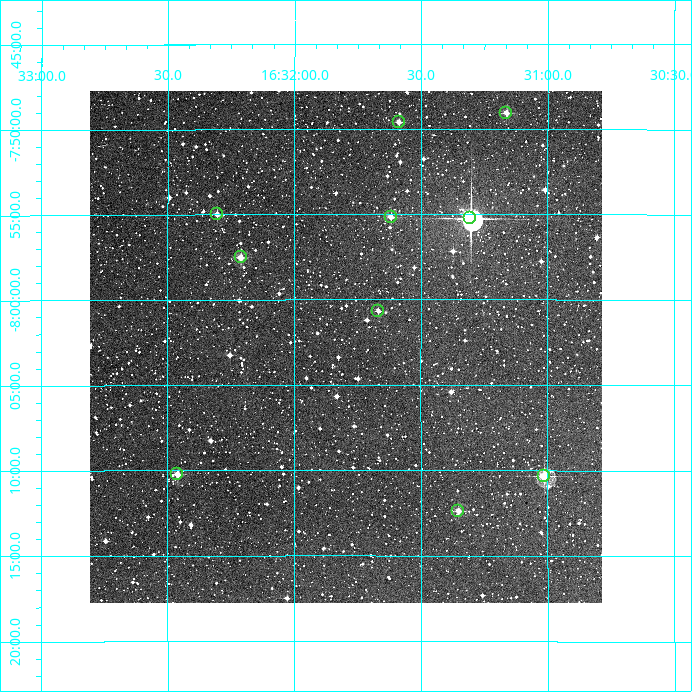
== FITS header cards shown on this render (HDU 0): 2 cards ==
NAXIS1  =                  512
NAXIS2  =                  512

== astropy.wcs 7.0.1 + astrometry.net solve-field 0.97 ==
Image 512 x 512 px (HDU 0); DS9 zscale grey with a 90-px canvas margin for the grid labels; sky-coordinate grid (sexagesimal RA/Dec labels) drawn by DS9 from the SOLVED WCS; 10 Tycho-2 reference stars matched to detected sources circled (green)
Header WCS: RA---TAN/DEC--TAN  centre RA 16:31:48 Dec -08:03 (247.95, -8.05 deg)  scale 3.52 arcsec/px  FOV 30.0' x 30.0'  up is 0 deg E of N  parity normal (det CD < 0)
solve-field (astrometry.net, Tycho-2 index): VERIFIED the header's WCS against the Tycho-2 star catalogue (verified at 2 index scales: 7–10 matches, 0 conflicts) and refined it, rather than solving blind
Solved WCS: RA---TAN-SIP/DEC--TAN-SIP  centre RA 16:31:48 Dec -08:03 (247.95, -8.05 deg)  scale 3.52 arcsec/px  FOV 30.0' x 30.0'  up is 0 deg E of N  parity normal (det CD < 0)
The solver's refit moves the header's centre by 1.8 arcsec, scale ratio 1.001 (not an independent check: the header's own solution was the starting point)
Tycho-2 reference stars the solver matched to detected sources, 10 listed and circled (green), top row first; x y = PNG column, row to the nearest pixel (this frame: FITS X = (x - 90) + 1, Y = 512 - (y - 91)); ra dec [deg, ICRS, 3 dp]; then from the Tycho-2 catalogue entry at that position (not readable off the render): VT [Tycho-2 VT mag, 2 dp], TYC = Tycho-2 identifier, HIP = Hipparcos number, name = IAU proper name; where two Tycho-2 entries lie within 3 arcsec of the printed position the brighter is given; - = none
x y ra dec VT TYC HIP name
506 113 247.791 -7.817 11.15 5627-402-1 - -
399 122 247.897 -7.826 11.69 5627-434-1 - -
217 214 248.076 -7.916 11.73 5627-480-1 - -
391 217 247.905 -7.919 11.28 5627-475-1 - -
470 218 247.826 -7.921 7.37 5627-1288-1 80904 -
241 257 248.053 -7.959 10.84 5627-390-1 - -
378 311 247.917 -8.011 11.80 5627-253-1 - -
177 474 248.115 -8.170 10.63 5627-506-1 - -
544 476 247.753 -8.172 9.26 5627-490-1 - -
458 511 247.838 -8.206 11.21 5627-528-1 - -